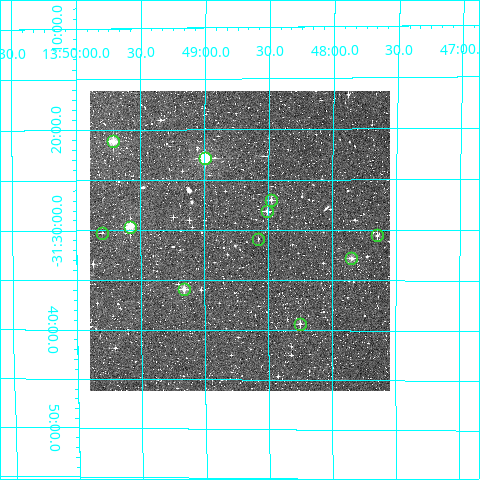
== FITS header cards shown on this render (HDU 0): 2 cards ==
NAXIS1  =                  300
NAXIS2  =                  300

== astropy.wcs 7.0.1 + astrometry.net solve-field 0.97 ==
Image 300 x 300 px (HDU 0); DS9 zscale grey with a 90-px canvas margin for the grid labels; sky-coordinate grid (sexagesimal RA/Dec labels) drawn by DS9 from the SOLVED WCS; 11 Tycho-2 reference stars matched to detected sources circled (green)
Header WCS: RA---TAN/DEC--TAN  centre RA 13:48:43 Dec -31:31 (207.18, -31.52 deg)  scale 6 arcsec/px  FOV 30.0' x 30.0'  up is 0 deg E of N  parity normal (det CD < 0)
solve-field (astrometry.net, Tycho-2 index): VERIFIED the header's WCS against the Tycho-2 star catalogue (verified at 2 index scales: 9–11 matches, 0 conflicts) and refined it, rather than solving blind
Solved WCS: RA---TAN-SIP/DEC--TAN-SIP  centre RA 13:48:43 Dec -31:31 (207.18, -31.52 deg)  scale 6 arcsec/px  FOV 30.0' x 29.9'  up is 0 deg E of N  parity normal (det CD < 0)
The solver's refit moves the header's centre by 0.51 arcsec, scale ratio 1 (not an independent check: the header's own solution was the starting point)
Tycho-2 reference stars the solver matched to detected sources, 11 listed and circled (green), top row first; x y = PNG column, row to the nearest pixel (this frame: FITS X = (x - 90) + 1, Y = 300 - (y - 91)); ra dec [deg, ICRS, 3 dp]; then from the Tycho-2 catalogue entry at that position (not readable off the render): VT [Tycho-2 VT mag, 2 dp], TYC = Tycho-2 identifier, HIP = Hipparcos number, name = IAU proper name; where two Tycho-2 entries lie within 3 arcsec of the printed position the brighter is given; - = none
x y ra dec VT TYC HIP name
113 141 207.428 -31.352 9.87 7279-631-1 - -
205 158 207.249 -31.381 8.95 7279-1757-1 67415 -
271 200 207.119 -31.449 10.81 7279-1451-1 - -
267 211 207.128 -31.468 11.09 7279-1480-1 - -
130 227 207.396 -31.494 9.16 7279-1188-1 - -
102 233 207.449 -31.504 12.06 7279-612-1 - -
377 235 206.912 -31.509 11.70 7266-826-1 - -
258 239 207.145 -31.514 12.09 7279-434-1 - -
351 258 206.962 -31.547 10.72 7266-692-1 - -
184 289 207.291 -31.598 10.03 7279-1917-1 - -
300 324 207.063 -31.656 11.31 7279-1997-1 - -